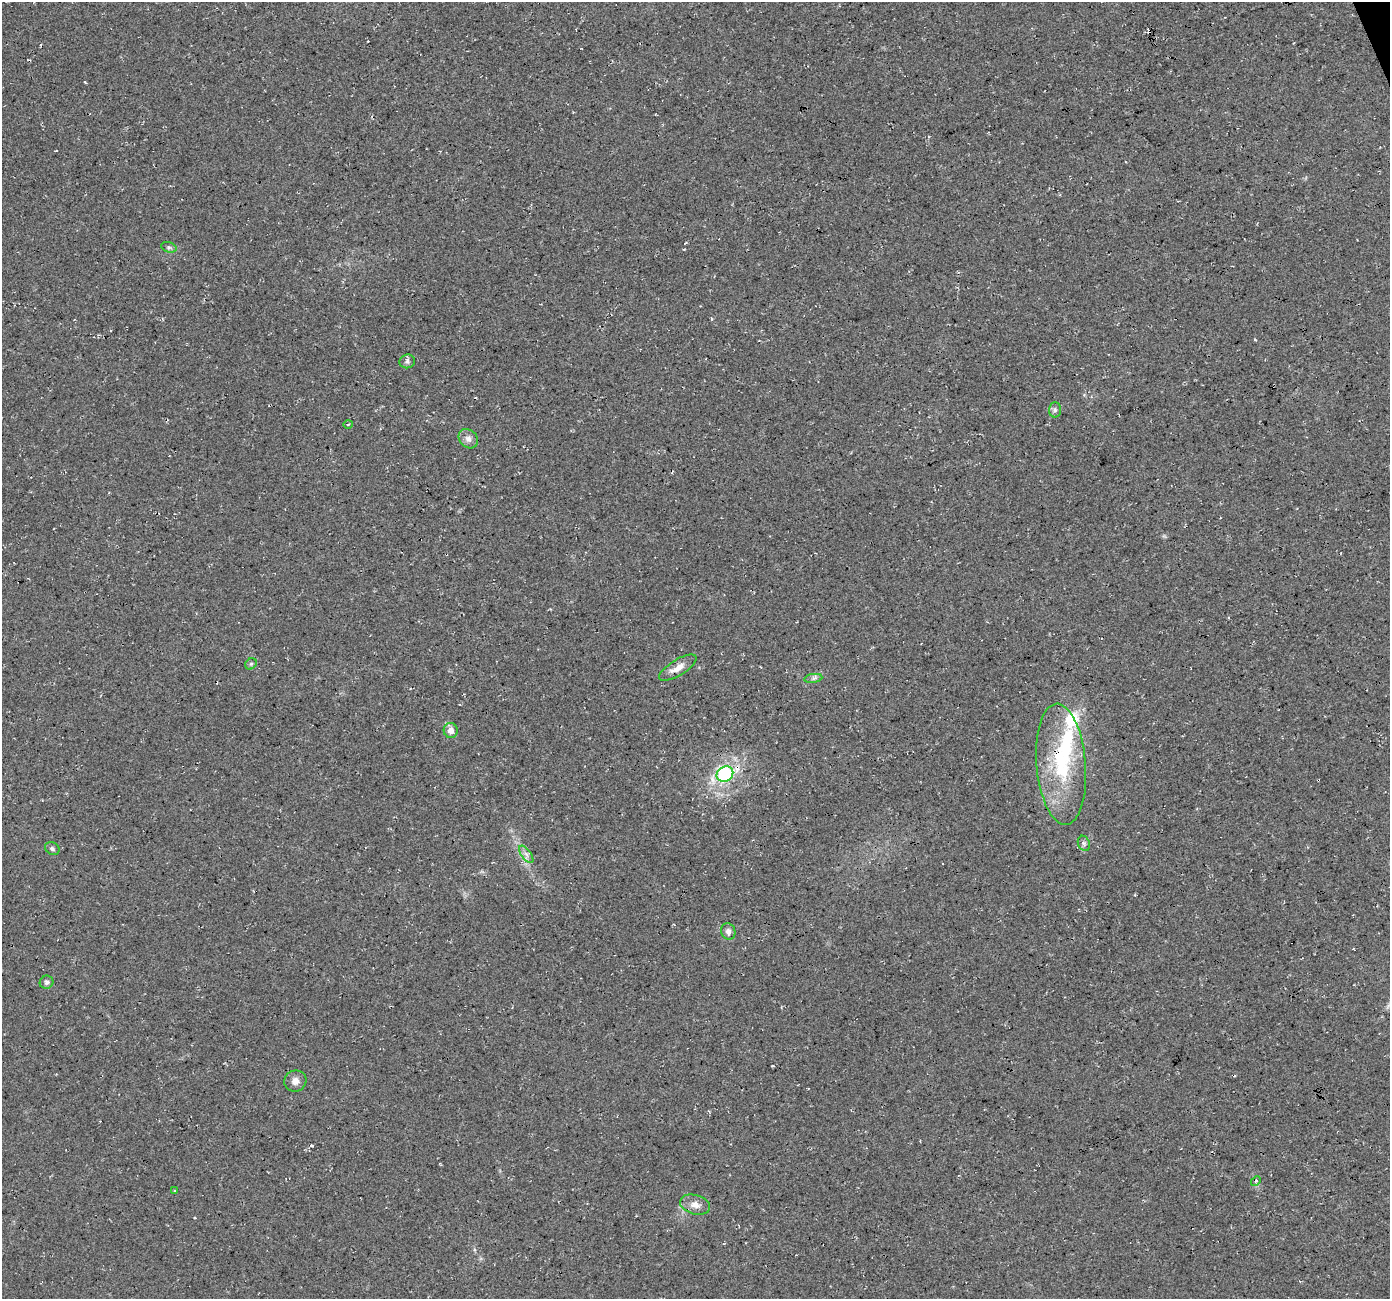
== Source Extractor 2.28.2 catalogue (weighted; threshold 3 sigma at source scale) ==
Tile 10 of 4 x 4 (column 2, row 3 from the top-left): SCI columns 1390-2777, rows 1431-2727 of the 5553 x 5399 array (HDU 1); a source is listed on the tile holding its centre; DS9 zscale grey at full resolution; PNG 1392 x 1301 px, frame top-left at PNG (2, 2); each listed source drawn as its Kron ellipse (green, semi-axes under 4 px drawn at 4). Shown black and unused: <1% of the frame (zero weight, under 3 of 4 exposures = <1% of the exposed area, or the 3 px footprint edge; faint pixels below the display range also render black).
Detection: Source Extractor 2.28.2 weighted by HDU 2 'WHT'; one run over the whole footprint, this tile lists its part. Background 0.0328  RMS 0.0079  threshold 0.0356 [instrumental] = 3 sigma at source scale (4.5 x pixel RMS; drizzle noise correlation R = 1.50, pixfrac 1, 0.0396/0.0396 arcsec/px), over >= 5 px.
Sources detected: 26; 1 too faint to see at this stretch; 1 inside a brighter object's white glare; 2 cosmic-ray / hot-pixel residue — neither listed nor drawn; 2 inside a brighter listed object's ellipse — not listed separately; the other 20 listed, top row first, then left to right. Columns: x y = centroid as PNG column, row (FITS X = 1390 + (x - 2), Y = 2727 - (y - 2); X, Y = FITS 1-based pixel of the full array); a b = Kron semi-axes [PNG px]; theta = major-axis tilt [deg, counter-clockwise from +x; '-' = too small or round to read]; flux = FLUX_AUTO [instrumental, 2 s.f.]
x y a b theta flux
169 247 8 5 -18 1.8
407 361 8 6 15 2.3
1055 410 7 6 - 2.1
348 424 5 3 - 0.97
468 439 11 8 -43 4.2
251 664 6 5 - 1.4
678 668 21 8 32 8.5
813 678 9 4 9 2.3
451 730 7 7 - 5.4
1061 764 61 24 -85 71
725 774 8 7 - 86
1084 843 8 6 -69 2
52 849 7 6 - 1.9
526 854 10 5 -54 3.2
728 931 8 7 - 3.7
47 982 7 6 - 2.2
295 1081 11 10 - 5.2
1256 1181 6 3 45 1.1
175 1191 4 3 - 0.71
695 1205 15 9 -16 6.7
Overlapping masked pixels (flux is a lower limit): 2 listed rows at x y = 1061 764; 725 774